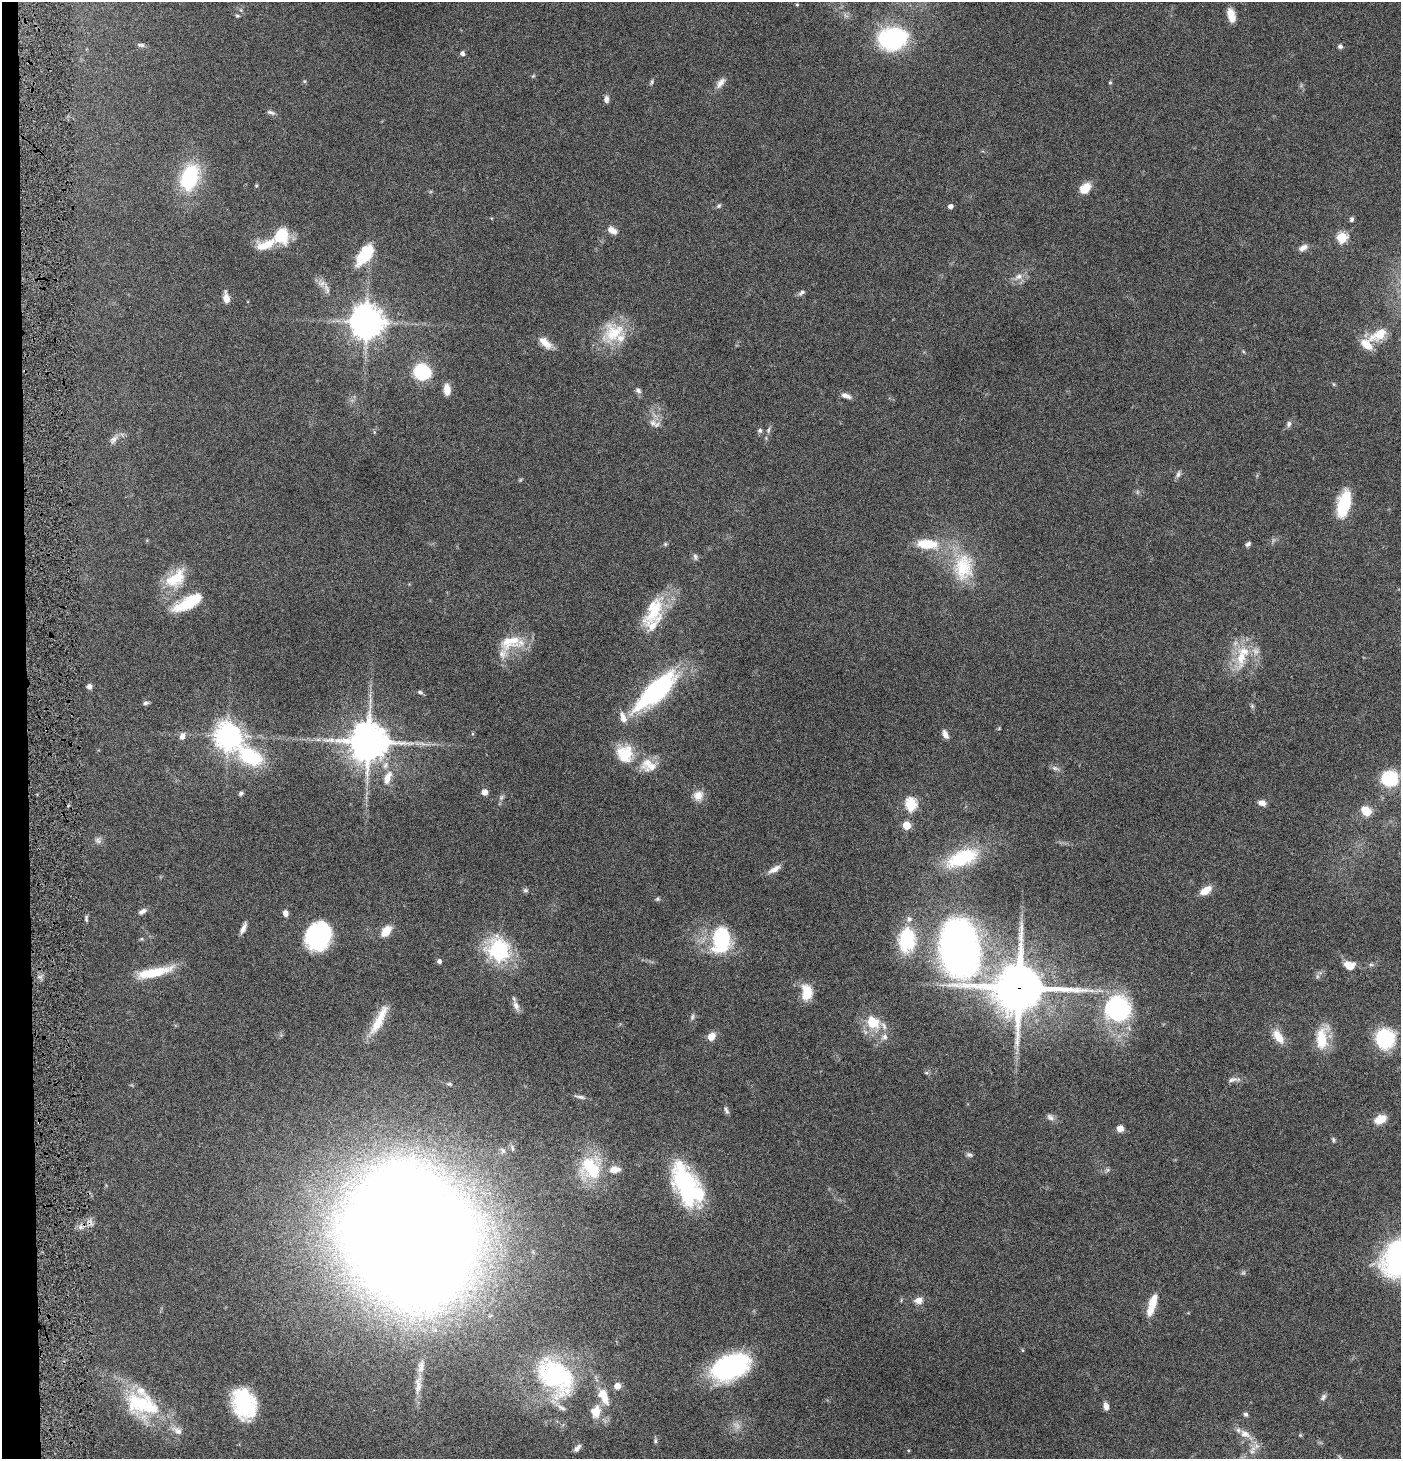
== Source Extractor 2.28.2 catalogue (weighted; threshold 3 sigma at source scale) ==
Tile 4 of 3 x 3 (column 1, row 2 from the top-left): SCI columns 147-1545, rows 1457-2913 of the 4442 x 4371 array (HDU 1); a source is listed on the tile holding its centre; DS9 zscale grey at full resolution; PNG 1403 x 1461 px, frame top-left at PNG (2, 2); no overlay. Shown black and unused: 2% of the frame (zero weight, under 4 of 8 exposures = <1% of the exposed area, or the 3 px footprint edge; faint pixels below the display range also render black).
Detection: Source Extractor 2.28.2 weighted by HDU 2 'WHT'; one run over the whole footprint, this tile lists its part. Background 0.0678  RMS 0.0042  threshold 0.0172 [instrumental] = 3 sigma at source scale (4.09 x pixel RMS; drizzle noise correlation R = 1.36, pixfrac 0.8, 0.05/0.05 arcsec/px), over >= 5 px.
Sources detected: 179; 4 too faint to see at this stretch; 1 inside a brighter object's white glare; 1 cosmic-ray / hot-pixel residue — not listed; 16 inside a brighter listed object's ellipse — not listed separately; the other 157 listed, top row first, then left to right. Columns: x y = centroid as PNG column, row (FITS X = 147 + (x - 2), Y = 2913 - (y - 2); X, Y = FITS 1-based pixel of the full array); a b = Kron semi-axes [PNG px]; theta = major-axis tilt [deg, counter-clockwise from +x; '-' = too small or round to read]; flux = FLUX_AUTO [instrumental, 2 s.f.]
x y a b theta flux
797 4 4 3 - 0.44
241 10 6 4 -71 0.59
1231 15 15 8 -76 4.3
237 16 6 4 -20 0.54
892 38 34 26 11 38
141 45 11 5 -5 1
1340 46 6 5 - 0.98
462 53 5 4 - 1.4
533 76 7 4 44 0.51
304 81 5 5 - 0.48
652 82 8 4 70 0.7
1110 82 5 4 - 0.55
720 83 17 8 51 2.7
606 99 8 6 -89 1.5
271 112 11 5 -19 1.1
190 177 29 18 71 29
256 185 5 3 - 0.37
1085 188 12 8 42 6.7
719 206 8 5 45 0.73
950 206 4 4 - 1.8
1352 219 6 4 68 0.93
612 230 12 7 -32 3.1
281 236 16 14 86 14
1342 237 5 5 - 27
265 245 28 12 19 7.9
1303 248 12 7 29 2.1
365 255 22 11 54 18
1018 277 15 8 31 2.9
326 288 19 7 -73 2.5
802 293 11 6 33 1.2
226 298 12 6 -81 3.5
367 322 11 10 - 680
614 333 35 26 34 16
1379 334 28 13 31 8.9
545 343 18 8 -41 4.8
422 372 10 8 -17 49
1334 384 6 4 -88 0.47
447 389 13 7 -83 4.1
638 390 8 6 -44 1.3
846 396 13 6 -19 2
653 423 11 10 - 2.7
1289 424 8 6 75 1.2
760 430 7 6 - 0.91
768 430 9 5 70 1
114 439 16 8 49 2.5
1178 474 11 6 78 1.2
1344 504 25 11 76 22
665 544 5 5 - 0.55
927 544 28 12 -5 13
1248 544 7 4 42 1.1
695 556 10 5 -77 1.1
963 567 41 29 88 22
176 578 31 19 41 13
188 603 35 12 27 15
654 610 47 19 64 17
513 640 20 17 31 9.3
1256 651 12 10 -31 2.9
1241 658 36 13 82 11
89 687 5 5 - 1.6
655 691 42 14 44 78
420 692 8 5 -23 0.79
146 703 6 5 - 1.1
1252 706 7 4 -46 0.64
623 718 15 8 -71 3.1
999 728 6 3 56 0.39
472 734 5 3 - 0.43
945 734 11 6 -66 2.1
182 736 9 7 77 2
228 736 8 8 - 430
318 740 7 4 1 0.93
368 742 12 12 - 1100
625 754 25 23 -64 12
250 756 52 25 -29 30
651 767 28 12 7 5.8
1055 768 12 5 -14 1.3
388 778 21 10 68 5.4
1390 778 13 12 - 23
485 792 7 6 - 2.3
241 793 7 5 34 0.8
698 795 14 12 46 3.9
501 798 8 5 59 0.99
1262 803 9 6 -16 2.3
911 804 6 6 - 41
1366 811 12 9 -45 5.6
906 825 5 5 - 11
98 840 10 9 - 1.6
962 858 41 19 22 26
774 869 18 7 30 2.9
525 890 7 6 - 0.85
1206 890 14 8 33 4.7
657 899 6 5 - 0.62
142 911 10 6 29 1.7
285 913 6 5 - 2.6
86 919 10 4 86 0.82
243 928 14 5 67 2.1
386 931 14 9 49 5.4
318 936 27 22 70 40
142 939 5 5 - 0.54
721 939 20 13 85 41
907 940 27 18 86 23
959 948 54 33 -87 190
499 950 9 8 - 140
439 961 5 4 - 1.4
1349 965 11 8 -16 5.2
1371 965 7 4 -1 0.72
154 972 45 10 13 13
1317 976 7 4 -72 0.69
1019 988 18 16 -1 1900
807 992 19 12 -89 8
516 1006 14 7 -68 2.2
1117 1009 29 28 - 52
692 1017 9 5 80 0.98
379 1020 42 10 63 9.9
872 1022 15 11 -45 12
711 1036 9 7 54 3.8
1278 1036 20 10 -55 6
884 1037 9 7 25 1.8
1322 1038 32 15 81 11
1385 1039 15 14 - 33
926 1073 6 4 -26 0.68
1232 1080 17 6 11 1.8
449 1084 8 5 -15 0.72
580 1097 16 5 -11 1.4
726 1110 11 5 -64 1.1
1050 1117 11 8 -41 1.7
1380 1119 10 7 24 7.9
1120 1128 7 7 - 2.8
1333 1139 8 4 -65 0.67
512 1148 9 6 -68 1.2
503 1151 10 7 -74 1.6
969 1155 9 6 -13 0.97
590 1168 32 28 77 24
1108 1170 6 6 - 0.78
685 1183 47 23 -67 45
409 1236 81 64 -68 2300
1398 1258 31 23 60 80
918 1300 10 8 7 2.9
1152 1305 26 8 73 7.8
1022 1350 6 3 -71 0.37
730 1367 38 22 24 54
556 1376 38 26 -46 67
418 1384 32 9 83 5.8
617 1386 6 6 - 3.4
602 1394 16 15 - 6.3
1323 1397 9 6 57 1.1
142 1404 46 27 -17 30
244 1404 30 22 -71 30
1106 1406 8 6 -78 2.2
596 1412 17 13 82 6.8
1246 1414 6 5 - 0.88
177 1430 18 9 -31 3.3
1245 1434 17 10 -24 4.1
1300 1435 5 5 - 0.45
655 1441 7 5 78 0.74
1256 1446 17 8 -62 3
577 1448 10 5 46 1.7
908 1450 4 3 - 0.37
Overlapping masked pixels (flux is a lower limit): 1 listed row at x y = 1019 988
Isophote crosses this tile's border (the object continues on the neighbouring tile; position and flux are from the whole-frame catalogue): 1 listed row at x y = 1398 1258